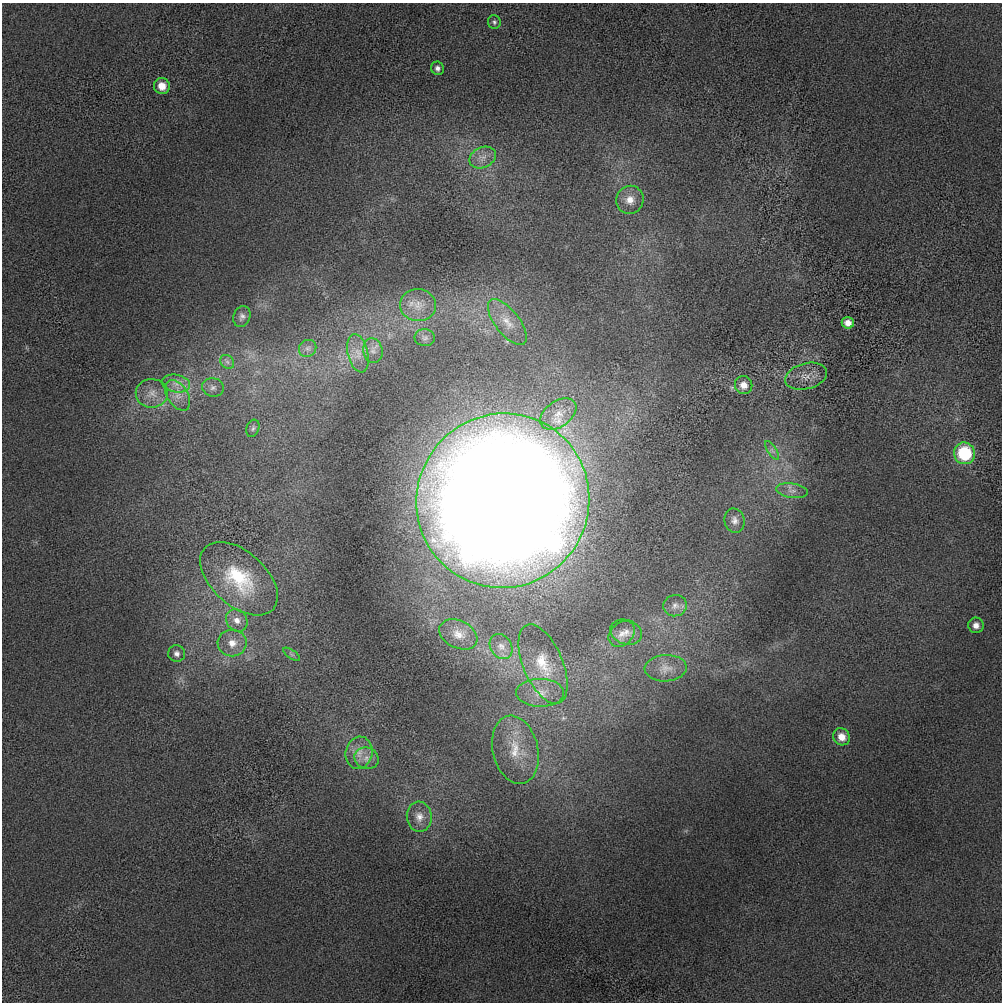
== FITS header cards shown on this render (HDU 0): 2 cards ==
NAXIS1  =                 1000 / length of data axis 1
NAXIS2  =                 1000 / length of data axis 2

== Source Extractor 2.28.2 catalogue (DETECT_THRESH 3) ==
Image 1000 x 1000 px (HDU 0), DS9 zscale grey, 1 PNG px = 1 image px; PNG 1004 x 1004 px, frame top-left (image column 1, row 1000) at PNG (2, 3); each listed source drawn as its Kron ellipse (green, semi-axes under 4 px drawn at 4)
Background 20.5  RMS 460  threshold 1380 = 3 sigma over >= 5 px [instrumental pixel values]
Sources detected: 46; all 46 listed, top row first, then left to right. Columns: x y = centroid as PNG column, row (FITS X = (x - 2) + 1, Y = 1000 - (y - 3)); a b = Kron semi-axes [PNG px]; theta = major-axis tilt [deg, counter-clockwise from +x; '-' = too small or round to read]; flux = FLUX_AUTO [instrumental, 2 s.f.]
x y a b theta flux
494 22 7 6 - 7.5e+04
437 68 7 6 - 1.2e+05
162 86 8 8 - 3.9e+05
483 157 14 10 24 2.8e+05
630 200 14 13 - 3.6e+05
418 305 18 16 -5 5.6e+05
242 316 11 8 70 1.3e+05
507 322 27 12 -52 6.2e+05
848 323 6 5 - 2.3e+05
425 338 10 8 -1 1.3e+05
308 348 9 8 - 1.4e+05
373 351 12 9 -80 2.2e+05
358 353 19 10 -77 3.8e+05
227 362 7 6 - 1.0e+05
806 376 21 13 14 4.4e+05
176 384 14 9 -12 3.1e+05
744 385 9 8 - 2.6e+05
213 387 11 9 -13 1.7e+05
152 393 16 14 -1 4.1e+05
178 395 17 10 -57 3.8e+05
558 414 20 13 36 5.2e+05
253 428 9 6 70 8.6e+04
772 450 11 4 -57 1.0e+05
964 453 11 10 - 2.0e+06
792 491 16 7 -8 2.0e+05
503 501 87 86 - 1.6e+08
734 521 12 10 -74 1.9e+05
239 579 46 27 -42 2.2e+06
675 606 12 10 14 2.0e+05
237 620 12 10 -52 2.9e+05
976 625 8 7 - 1.9e+05
626 632 16 12 -19 2.9e+05
458 634 20 13 -27 4.5e+05
622 634 15 11 44 2.9e+05
232 643 14 13 - 4.6e+05
501 646 13 10 -57 2.6e+05
177 654 8 8 - 1.5e+05
292 654 10 4 -35 7.2e+04
543 664 42 19 -67 1.3e+06
666 668 21 13 3 4.3e+05
540 693 24 14 -1 6.1e+05
842 737 9 8 - 3.6e+05
515 750 34 22 -77 1.3e+06
359 753 16 13 75 4.4e+05
366 758 12 10 -25 2.7e+05
419 817 15 12 -83 3.3e+05